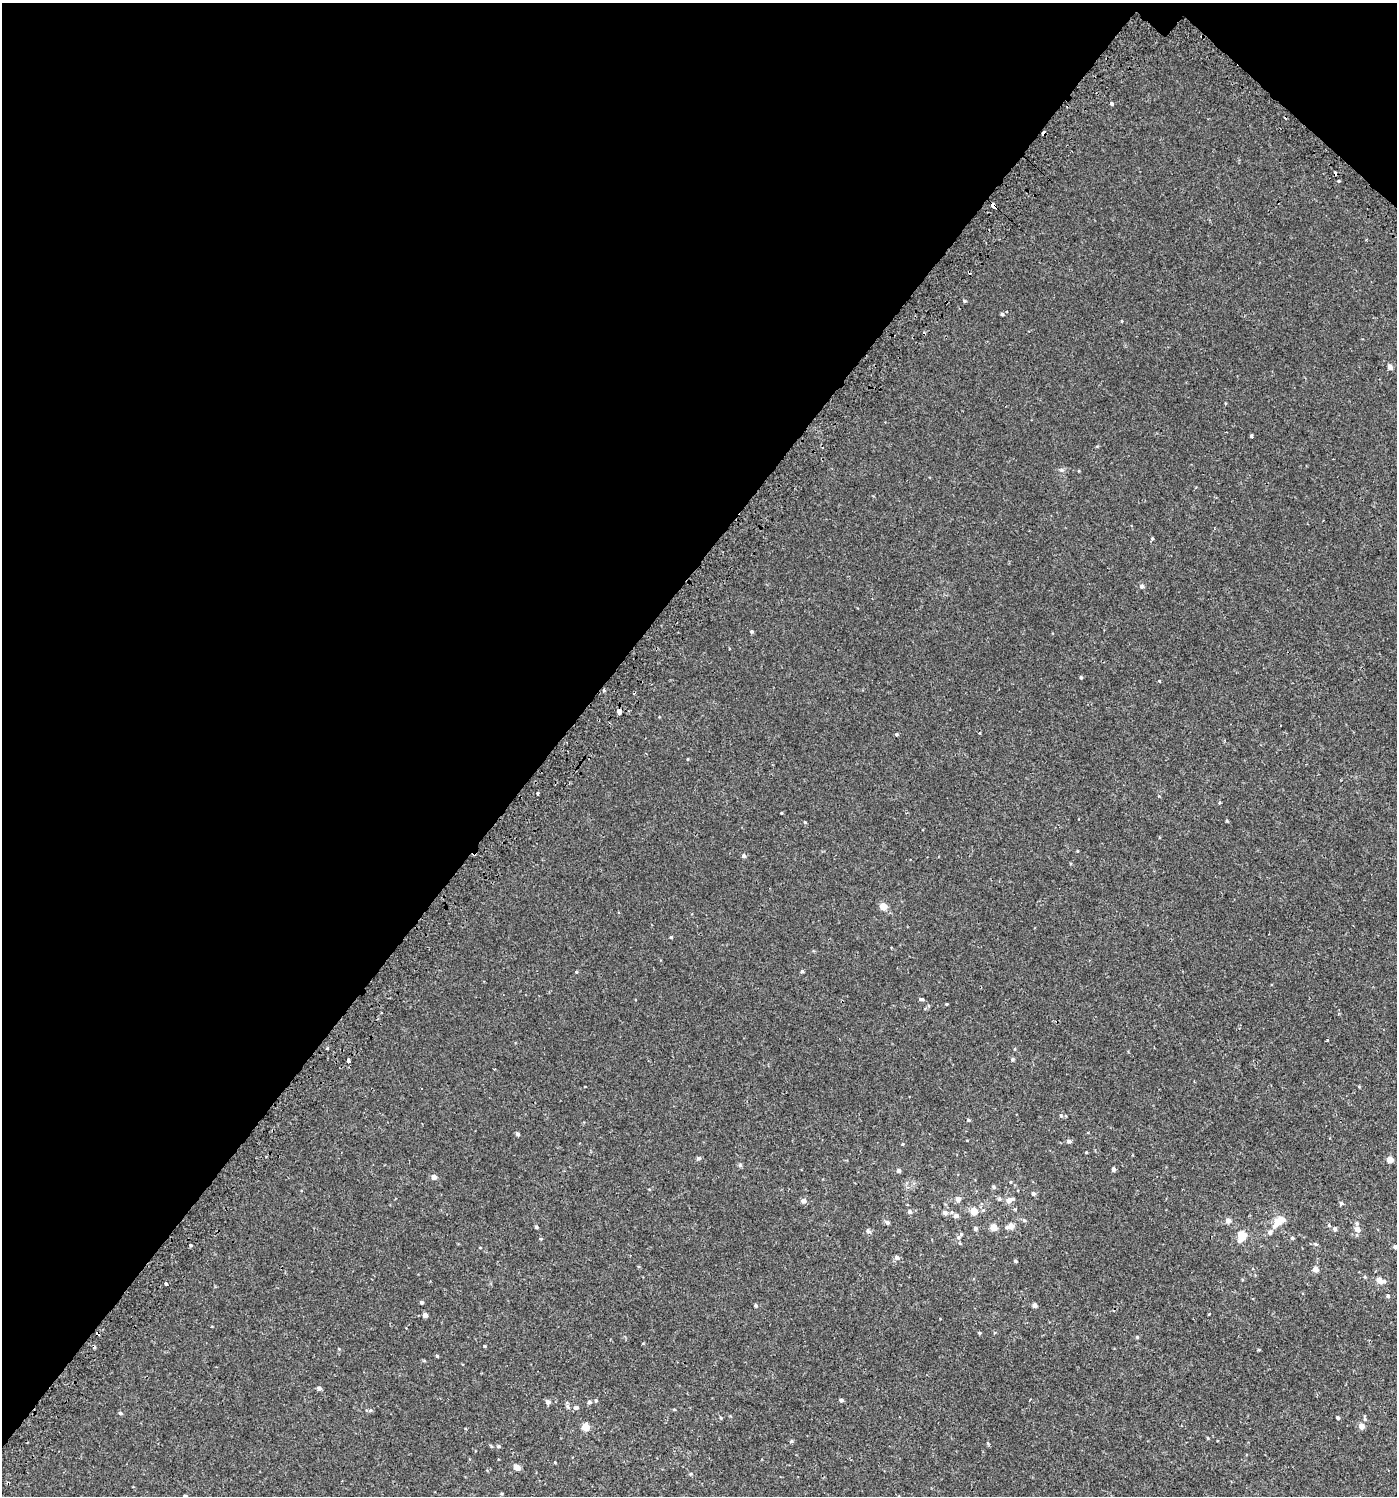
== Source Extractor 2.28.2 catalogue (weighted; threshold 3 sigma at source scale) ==
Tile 2 of 4 x 4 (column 2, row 1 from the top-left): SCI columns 1628-3022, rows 4533-6026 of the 6113 x 6089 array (HDU 1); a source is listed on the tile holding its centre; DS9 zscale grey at full resolution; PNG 1399 x 1498 px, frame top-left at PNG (2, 3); no overlay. Shown black and unused: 41% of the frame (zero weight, under 2 of 3 exposures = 3% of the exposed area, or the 3 px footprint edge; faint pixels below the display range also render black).
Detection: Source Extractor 2.28.2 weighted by HDU 2 'WHT'; one run over the whole footprint, this tile lists its part. Background 6.49e-04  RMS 0.0026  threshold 0.0117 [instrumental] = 3 sigma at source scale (4.5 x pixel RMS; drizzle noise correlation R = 1.50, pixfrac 1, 0.0396/0.0396 arcsec/px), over >= 5 px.
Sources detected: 117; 4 cosmic-ray / hot-pixel residue — not listed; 3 inside a brighter listed object's ellipse — not listed separately; the other 110 listed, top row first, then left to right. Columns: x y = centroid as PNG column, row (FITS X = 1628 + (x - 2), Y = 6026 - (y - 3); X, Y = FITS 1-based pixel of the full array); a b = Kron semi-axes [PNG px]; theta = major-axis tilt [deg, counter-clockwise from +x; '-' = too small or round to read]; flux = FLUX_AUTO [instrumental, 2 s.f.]
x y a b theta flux
1111 104 4 3 - 1.7
1044 133 4 3 - 2.8
1338 181 3 3 - 1
994 206 6 3 -43 11
965 301 4 3 - 0.32
1002 314 4 3 - 0.4
1390 367 7 6 - 0.74
1251 436 4 3 - 0.35
1152 538 4 4 - 0.27
1142 586 6 5 - 0.65
752 631 4 4 - 0.34
1081 677 4 3 - 0.31
1159 681 4 3 - 0.18
604 690 4 3 - 0.34
619 712 4 3 - 4.3
896 734 3 3 - 0.33
537 793 3 2 - 0.35
781 813 2 2 - 0.19
805 822 4 3 - 0.21
1160 837 3 2 - 0.22
1077 851 4 3 - 0.17
744 856 4 4 - 0.61
883 906 9 8 - 1.5
671 937 4 3 - 0.24
802 971 5 4 - 0.34
576 972 4 3 - 0.22
922 999 5 4 - 0.41
947 1004 3 3 - 0.19
327 1048 3 3 - 0.26
1012 1059 5 4 - 0.4
348 1061 4 3 - 0.62
1061 1116 5 3 - 0.27
969 1120 4 4 - 0.25
517 1134 4 4 - 0.41
1069 1141 5 5 - 0.65
902 1144 4 3 - 0.19
1086 1152 3 3 - 0.17
698 1158 5 4 - 0.53
1390 1160 4 4 - 2.3
1113 1169 4 4 - 0.7
899 1171 4 4 - 0.64
434 1177 5 5 - 1.2
994 1187 6 3 -71 0.29
1033 1193 5 5 - 0.51
958 1199 5 5 - 1.2
999 1199 6 5 - 0.43
1009 1200 7 5 19 1.6
803 1201 5 5 - 1
1341 1203 5 4 - 0.45
974 1211 5 5 - 3.5
910 1212 5 5 - 0.66
945 1212 6 5 - 0.89
956 1216 7 6 - 0.76
1024 1220 5 4 - 0.34
1228 1220 5 5 - 1.4
1278 1221 15 8 37 3.7
887 1222 5 5 - 0.55
1011 1226 9 5 14 2
536 1227 4 4 - 0.34
993 1227 5 5 - 3
975 1228 5 4 - 0.57
1335 1229 5 5 - 0.52
1357 1229 7 6 - 1.1
868 1231 7 5 -31 0.44
961 1234 8 5 55 0.58
1242 1237 12 6 49 2.7
1292 1238 4 4 - 0.37
1315 1244 5 4 - 0.36
191 1245 4 3 - 0.3
1395 1247 4 4 - 0.58
897 1257 6 5 - 0.69
1015 1261 4 3 - 0.36
1315 1269 4 4 - 1.8
1365 1277 5 3 - 0.23
1380 1281 10 6 -18 1.5
166 1284 4 3 - 1.4
1388 1296 5 4 - 0.38
422 1302 4 4 - 0.4
755 1305 4 4 - 0.38
1034 1305 4 4 - 0.91
1209 1314 3 3 - 1.3
425 1315 4 4 - 1.2
98 1333 4 3 - 0.34
979 1333 4 4 - 0.25
1137 1337 4 4 - 0.27
485 1346 4 3 - 0.25
437 1356 3 3 - 0.31
319 1388 4 4 - 0.83
841 1400 4 4 - 0.55
596 1401 5 4 - 0.3
548 1402 5 5 - 0.91
589 1402 5 4 - 0.56
568 1406 8 4 -82 0.48
576 1407 5 5 - 0.6
370 1410 5 5 - 0.39
120 1413 5 4 - 0.41
1338 1417 4 3 - 0.48
721 1418 4 4 - 0.29
1365 1418 8 4 -80 0.41
1361 1426 4 4 - 2.2
585 1427 5 5 - 5
1208 1438 5 3 - 0.21
791 1441 5 4 - 0.35
491 1446 5 3 - 0.24
498 1446 5 5 - 0.37
555 1462 4 2 - 0.2
517 1467 5 4 - 2.4
690 1474 5 3 - 0.25
502 1494 4 4 - 0.26
185 1496 4 4 - 0.79
Overlapping masked pixels (flux is a lower limit): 5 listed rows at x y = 1044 133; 994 206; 604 690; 619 712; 98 1333
Isophote crosses this tile's border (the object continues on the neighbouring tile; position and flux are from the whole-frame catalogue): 2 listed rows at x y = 1395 1247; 185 1496
Unlisted compact peaks at least as high as the median listed source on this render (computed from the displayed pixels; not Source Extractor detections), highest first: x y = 1062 470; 740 1165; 1327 1040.